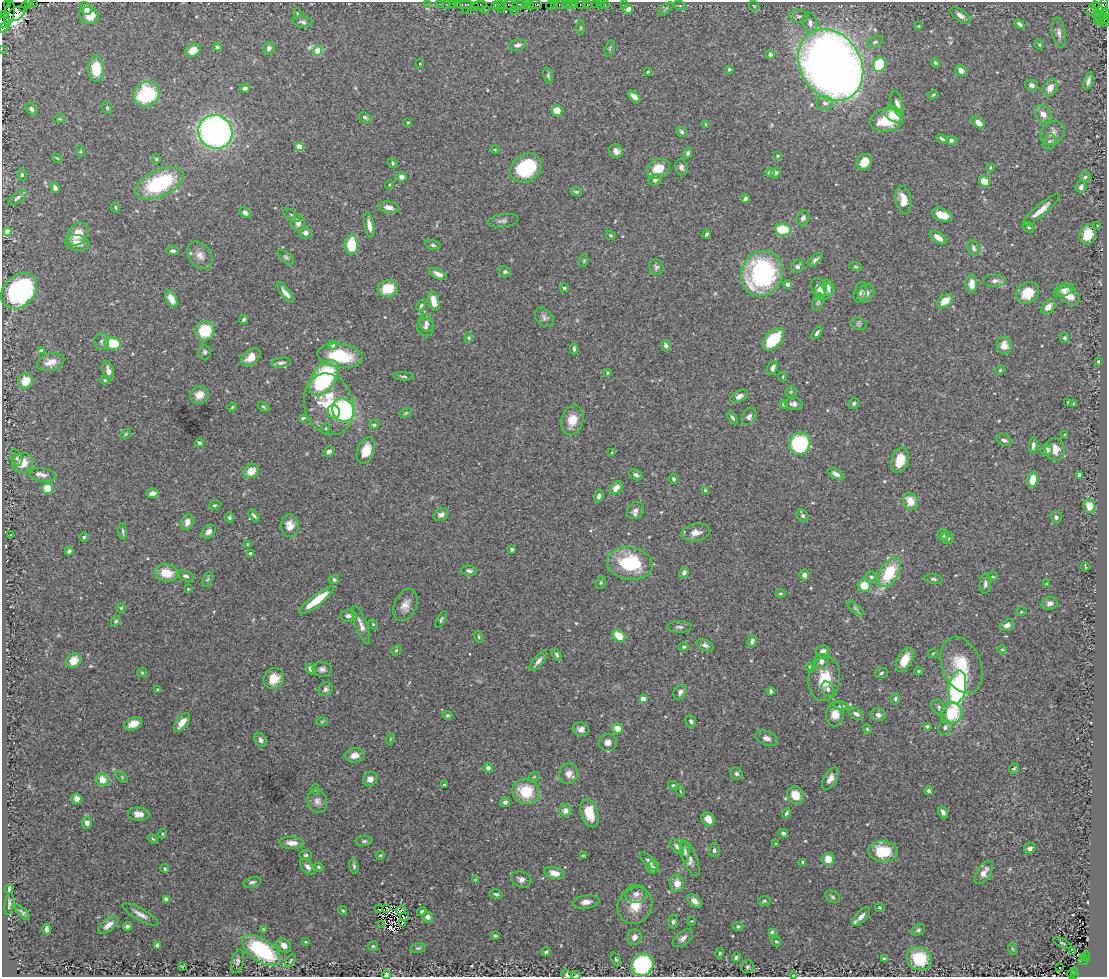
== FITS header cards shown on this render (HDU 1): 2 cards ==
NAXIS1  =                 1105
NAXIS2  =                  975

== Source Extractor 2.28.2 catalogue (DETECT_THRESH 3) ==
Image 1105 x 975 px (HDU 1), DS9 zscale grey, 1 PNG px = 1 image px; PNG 1109 x 979 px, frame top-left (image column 1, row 975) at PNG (2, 2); each listed source drawn as its Kron ellipse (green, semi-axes under 4 px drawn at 4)
Background 2.24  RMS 0.044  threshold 0.132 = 3 sigma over >= 5 px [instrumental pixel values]
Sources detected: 529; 3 with non-positive FLUX_AUTO (blend fragments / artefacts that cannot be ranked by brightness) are neither listed nor drawn; of the other 526, the 500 brightest by FLUX_AUTO listed and drawn (26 fainter detections omitted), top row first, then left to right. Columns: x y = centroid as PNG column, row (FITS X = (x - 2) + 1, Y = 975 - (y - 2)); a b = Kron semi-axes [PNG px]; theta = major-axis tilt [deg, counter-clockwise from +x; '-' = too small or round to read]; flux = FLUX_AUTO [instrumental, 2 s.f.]
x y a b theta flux
28 3 4 2 - 170
33 3 4 3 - 170
7 4 3 2 - 65
428 4 4 3 - 43
440 4 3 2 - 110
446 4 2 2 - 60
452 4 2 2 - 110
457 4 3 2 - 150
465 4 9 3 0 350
519 4 7 2 0 450
526 4 2 2 - 25
535 4 6 3 -9 360
554 4 3 2 - 130
568 4 5 2 - 190
571 4 3 2 - 110
575 4 2 2 - 110
581 4 5 3 - 210
587 4 2 2 - 30
596 4 3 3 - 200
600 4 2 2 - 28
605 4 4 3 - 140
480 5 7 4 1 230
495 5 4 2 - 210
500 5 6 4 7 540
511 5 7 4 -17 700
561 5 6 3 -9 400
624 5 3 2 - 16
550 6 4 3 - 220
680 6 6 4 -18 4.3
754 6 6 4 -46 3.9
24 7 5 2 - 180
474 7 3 2 - 110
530 7 3 3 - 110
86 8 7 5 -67 20
1098 8 7 4 -52 1000
501 9 2 2 - 370
628 9 4 4 - 77
665 9 8 4 41 5
465 10 2 2 - 26
485 10 2 2 - 90
1092 10 6 2 72 50
1102 10 13 4 72 1100
514 11 2 2 - 38
9 13 12 5 80 1700
297 13 5 4 - 4.1
1097 13 3 3 - 160
1105 13 4 3 - 380
16 14 9 6 33 1900
5 15 3 2 - 220
89 15 10 8 -29 51
960 15 11 6 -36 15
799 16 9 6 -10 11
1104 19 5 4 - 350
4 21 7 5 79 1000
1097 21 2 2 - 60
303 22 10 5 -9 9.3
810 23 10 7 -77 16
1106 23 3 2 - 83
1019 24 6 3 -45 7.8
919 26 4 3 - 2.6
4 27 6 2 47 180
581 28 7 3 90 3.6
1059 33 15 6 -81 15
875 42 8 5 23 7
518 45 8 5 13 11
1039 45 5 4 - 3.5
217 47 4 4 - 8.2
269 48 6 5 - 12
610 48 8 4 76 4.4
2 49 2 2 - 49
193 50 8 5 28 43
318 51 4 4 - 88
770 55 4 4 - 11
935 63 5 3 - 4.5
420 64 2 2 - 2.6
831 65 38 30 -58 3700
879 65 7 6 - 130
96 69 13 8 -89 68
729 69 4 3 - 4
961 71 6 5 - 17
648 72 4 3 - 2.9
548 75 8 5 -75 6.2
1088 81 9 4 74 10
1031 85 6 5 - 8.5
245 88 5 4 - 8.5
1050 88 9 7 58 25
146 94 13 12 - 210
933 95 5 3 - 3.8
634 97 7 4 -43 24
825 103 8 7 - 13
897 104 13 5 -74 15
107 108 6 4 -68 4.5
31 109 7 5 -55 6.5
557 111 5 5 - 54
894 114 10 7 -35 53
1043 114 10 7 -55 21
365 117 6 5 - 7.6
59 119 6 4 17 3.4
886 120 17 11 9 100
408 122 3 3 - 2.7
978 123 7 5 -41 15
706 124 4 4 - 2.8
215 132 17 16 - 1100
682 132 5 4 - 6.8
1052 133 13 10 42 21
942 139 6 3 -27 6.2
951 140 5 4 - 8.7
1050 142 8 6 60 8.8
299 147 4 4 - 85
495 150 4 4 - 2.8
80 151 5 3 - 2.7
616 151 7 6 - 12
688 153 5 4 - 7
777 155 3 3 - 2.9
57 158 5 3 - 2.8
156 159 5 4 - 3.5
864 162 8 7 - 42
393 163 5 4 - 4.1
681 167 8 6 -78 10
990 167 4 3 - 2.9
526 168 17 13 31 180
658 169 12 9 29 57
770 173 5 4 - 9.4
776 173 5 4 - 6.8
22 175 6 4 -77 4.5
402 177 5 4 - 15
1085 177 6 5 - 5.1
655 180 6 5 - 9.8
985 181 6 5 - 43
160 183 26 13 26 260
389 185 4 4 - 2.9
1081 187 6 5 - 9
55 188 5 4 - 8.9
576 192 6 3 -5 5.2
17 198 10 5 36 9.6
745 199 4 4 - 10
903 200 14 7 -78 35
115 207 5 3 - 3.7
389 207 11 5 -8 16
1041 210 23 5 41 31
245 213 6 4 -38 13
292 215 9 5 -33 7
942 215 11 6 -21 40
803 218 8 6 61 8.5
503 221 16 6 8 12
298 223 8 6 -76 19
369 225 13 4 -80 20
1098 226 3 2 - 3.2
1029 227 6 5 - 4.8
783 230 8 6 -5 100
7 232 4 4 - 30
305 233 6 5 - 13
78 234 12 9 51 48
707 234 4 3 - 5
1088 234 10 8 75 46
611 235 5 3 - 3.8
938 238 9 5 -37 27
77 243 12 8 -12 29
352 245 9 6 -90 100
433 245 7 4 -16 5.6
974 248 8 5 -68 8.1
173 251 6 4 -3 7.5
200 255 15 11 -53 27
286 257 10 5 -40 6.4
815 260 8 4 41 7.7
584 261 6 4 71 3.8
656 267 7 7 - 8
797 267 7 5 49 12
856 267 6 4 -17 4.2
505 272 6 5 - 6
438 274 9 5 -27 14
762 274 23 20 60 440
995 281 11 6 0 14
788 284 4 4 - 12
972 284 9 5 90 32
819 287 10 7 -67 18
828 287 8 5 -74 14
388 288 10 8 8 72
564 288 4 3 - 4.4
1064 290 11 6 22 16
19 291 20 15 45 460
824 291 10 8 33 25
860 292 10 6 74 9.5
285 293 13 4 -51 16
866 293 9 7 53 15
1028 293 12 10 37 68
1069 296 12 7 -32 43
171 299 9 5 -63 32
434 301 10 5 -74 38
945 301 9 5 38 35
818 302 9 5 74 6.5
421 305 6 4 61 5.1
1048 307 8 6 46 24
544 317 11 8 -48 11
244 319 4 3 - 5.8
426 323 9 6 -61 11
859 324 8 6 -12 5.9
426 327 9 8 - 11
205 331 10 9 - 94
817 333 7 4 55 7.2
469 338 5 3 - 3.1
1065 338 5 4 - 6.2
773 339 13 7 45 120
102 342 8 7 - 10
113 343 8 6 -10 92
332 345 4 4 - 15
666 346 6 4 -71 9.4
1004 346 9 7 -80 28
574 349 5 3 - 6.7
41 351 4 3 - 13
205 352 7 6 - 7.2
340 356 23 12 -7 140
251 357 11 7 38 33
51 362 14 8 16 29
1098 362 3 3 - 5.8
281 363 10 5 9 9.9
773 368 7 5 66 11
1000 370 5 4 - 3.3
108 371 10 5 -75 15
607 373 3 3 - 4.2
404 376 10 4 -4 5.9
783 377 5 3 - 2.8
324 378 20 11 57 310
105 380 4 4 - 3.5
25 381 8 7 - 49
791 392 6 5 - 3.9
199 395 9 8 - 29
739 396 9 5 31 17
1068 402 3 2 - 3.1
854 403 5 5 - 5.4
1074 403 4 3 - 3
329 404 31 24 -73 150
784 404 4 4 - 6.2
794 404 9 6 -5 15
232 407 5 3 - 3
263 407 6 3 -28 3.9
343 410 12 10 -52 380
334 412 7 6 - 25
406 413 6 4 28 3.9
749 416 9 6 57 11
303 418 4 2 - 5
732 418 7 4 -58 5.8
572 420 15 10 72 48
374 425 5 4 - 6
326 428 5 3 - 3
126 434 6 3 36 3
1065 435 4 3 - 3.3
1004 440 7 5 -25 9.3
199 443 4 4 - 5.5
800 444 11 10 - 300
1033 445 8 4 84 8.1
1055 449 11 9 -80 30
366 450 13 8 70 47
1047 450 6 5 - 14
329 451 6 5 - 11
612 453 4 3 - 3.2
16 457 8 5 -69 7.4
900 460 13 8 72 49
23 463 10 9 - 44
251 471 8 6 33 36
836 474 9 4 -29 10
42 475 13 6 -8 15
636 475 7 5 -30 8.4
1080 475 4 4 - 15
674 479 5 4 - 5.1
1033 480 7 5 79 70
616 488 7 5 50 25
47 489 5 5 - 72
705 490 4 4 - 3.1
153 493 6 4 10 25
599 496 6 4 74 9
910 501 9 7 -62 36
215 505 6 4 15 4.2
1089 506 7 6 - 42
635 511 9 7 43 14
441 515 8 6 25 12
254 516 7 3 -52 6.5
803 516 7 5 -44 7.1
1056 517 6 5 - 8.2
229 518 5 5 - 5.3
187 522 8 6 74 18
290 526 11 8 -84 34
123 531 8 3 -85 5.6
209 532 8 6 43 16
696 532 14 8 9 23
11 535 3 2 - 2.6
943 535 6 5 - 4.5
84 537 4 4 - 5.7
947 538 6 6 - 9
247 544 4 3 - 2.6
512 549 4 3 - 8.8
69 551 4 3 - 6.6
251 554 4 3 - 19
630 563 23 16 -9 180
1085 567 4 2 - 3.6
469 571 8 5 -5 9.9
166 573 12 8 -12 56
684 573 6 4 59 8.6
889 573 16 9 59 130
804 575 5 5 - 16
186 576 8 5 -20 9.2
871 577 6 5 - 5.8
993 577 5 4 - 3.6
207 579 8 4 68 5.3
933 579 9 4 -9 7
334 580 5 4 - 6.4
601 583 6 5 - 4.4
985 584 10 5 86 9.6
1046 584 4 3 - 2.7
864 585 6 6 - 48
188 589 3 2 - 2.6
781 594 5 4 - 4.1
316 600 22 5 37 79
1050 603 8 6 14 12
405 605 17 11 66 27
121 608 5 4 - 3.7
855 608 10 4 -40 6.6
1021 612 5 3 - 3
348 616 8 5 3 13
441 619 9 4 63 5.5
116 621 5 4 - 4.6
373 624 5 4 - 3.8
361 625 20 6 -70 21
1007 625 7 5 32 15
679 627 12 5 -1 8.8
619 636 7 5 -33 56
479 637 6 4 -74 3.9
752 641 6 4 71 10
705 645 9 5 -26 8.8
684 647 5 4 - 4.3
1002 649 4 3 - 2.6
396 650 5 4 - 3.8
823 651 7 5 26 16
933 653 5 3 - 2.7
557 655 6 4 -60 5.6
905 660 13 7 63 41
73 661 8 6 36 38
538 661 12 5 50 13
821 661 7 7 - 15
962 665 29 19 -69 100
810 667 5 4 - 6.3
311 669 6 4 -50 9.4
322 669 9 7 -7 11
918 671 4 4 - 3.5
142 672 5 3 - 2.8
881 673 7 5 20 5.2
274 678 11 9 52 49
824 679 22 16 84 83
957 687 17 8 80 520
326 689 7 6 - 9
828 689 8 6 -62 9.6
158 690 4 3 - 3.7
771 691 4 3 - 6.4
680 692 8 6 51 11
643 699 4 4 - 41
895 699 5 4 - 5.7
841 706 7 4 -4 7.8
939 708 9 6 -52 12
951 713 11 10 - 130
835 714 12 9 80 37
856 714 8 5 -29 11
448 715 5 3 - 4.2
878 715 7 6 - 13
322 721 6 4 3 3.6
691 721 6 5 - 6.8
182 722 11 5 52 28
133 724 10 6 22 23
927 726 3 3 - 4.5
945 727 7 6 - 9.3
617 728 6 5 - 28
581 729 8 6 -17 15
867 729 4 3 - 3.3
766 738 12 7 -21 15
390 739 6 3 71 2.8
261 740 7 5 -59 9.3
608 742 9 8 - 19
355 755 10 7 7 23
488 768 5 4 - 10
1014 769 5 4 - 5.1
569 774 10 9 - 21
736 774 6 5 - 7.2
122 777 7 4 -47 4.6
534 777 5 3 - 2.6
370 779 7 6 - 17
830 779 12 6 59 20
103 780 6 6 - 40
445 785 3 3 - 4.3
673 785 5 4 - 3.6
315 789 5 4 - 4.2
526 791 14 12 -20 110
680 791 5 3 - 2.7
929 791 4 4 - 8.3
795 795 9 8 - 46
77 799 5 5 - 20
317 801 12 9 -75 16
505 802 5 4 - 8.3
565 810 6 6 - 21
943 812 6 4 -63 14
590 813 14 8 -73 67
786 813 5 4 - 6.5
139 814 11 6 -4 19
708 819 7 6 - 36
87 823 6 5 - 9.8
783 833 5 4 - 5.3
163 834 5 3 - 3.1
153 839 5 3 - 3.5
364 841 8 5 6 5.9
292 843 12 6 -3 23
776 844 4 2 - 2.6
677 847 9 5 -51 10
1030 848 6 5 - 11
714 850 7 5 88 7.6
685 851 11 4 -87 9
883 851 14 10 -6 110
306 855 6 5 - 6.3
380 855 4 3 - 3.3
583 855 3 3 - 5.4
690 858 19 7 -68 20
828 859 6 6 - 44
649 861 11 5 -45 12
802 862 4 3 - 3.3
354 866 8 4 -78 5.8
308 867 9 5 -47 13
318 867 5 3 - 3.8
653 867 6 6 - 10
165 869 4 3 - 4.1
555 873 10 5 -15 27
984 873 13 7 57 27
521 879 10 7 -19 15
475 880 4 4 - 3.1
252 882 9 5 15 8
677 883 8 7 - 29
9 889 4 4 - 19
496 894 7 4 -14 5.3
636 894 11 9 6 18
833 897 8 5 -32 6.2
166 899 4 4 - 27
695 901 8 5 -44 19
764 901 6 5 - 5.2
586 902 13 6 7 17
9 904 11 3 81 6.3
635 905 19 16 60 65
880 907 5 4 - 3.5
387 908 3 2 - 5.2
378 909 3 2 - 4.4
401 910 5 2 - 5.6
343 911 4 3 - 3.9
422 911 5 4 - 5.3
22 912 9 4 -46 6.5
140 914 20 6 -30 19
404 917 4 2 - 3.7
428 917 5 5 - 16
861 917 12 5 45 18
692 921 4 3 - 2.7
673 922 7 4 89 6
403 923 3 2 - 3.2
382 924 2 2 - 3.5
108 925 12 6 39 20
127 926 4 3 - 8.2
738 926 5 4 - 6
47 929 5 3 - 9.7
263 929 4 4 - 2.7
918 930 7 5 30 6.4
772 933 4 4 - 38
495 936 3 3 - 3.6
634 937 8 7 - 19
683 938 12 6 39 15
776 941 5 4 - 5.5
306 942 3 2 - 2.8
1062 943 10 3 -25 3.8
157 945 4 4 - 11
284 945 8 6 -41 15
373 946 5 5 - 4
418 948 8 4 14 4.9
1013 949 6 4 -70 3.6
262 950 22 11 -34 270
546 952 4 3 - 4.9
1072 952 3 2 - 3.3
720 953 5 3 - 3.5
1087 955 3 2 - 360
736 957 5 3 - 6.3
1083 958 3 3 - 190
616 959 7 4 -65 4.9
884 959 4 3 - 6.8
919 959 12 11 - 130
1086 959 3 3 - 230
238 961 12 6 79 10
290 961 7 4 55 4.3
1083 961 5 3 - 340
642 965 12 10 46 350
183 966 4 2 - 3
747 967 6 6 - 7.8
1060 968 2 2 - 11
1074 971 3 2 - 450
1071 974 4 3 - 250
386 975 4 3 - 7.1
567 975 5 5 - 7.4
576 975 5 3 - 5.3
1074 975 3 2 - 350
794 976 4 2 - 15
At the frame edge (FLAGS 8, measured only in part): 13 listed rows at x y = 28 3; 33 3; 7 4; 1105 13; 1104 19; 4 21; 1106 23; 4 27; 2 49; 386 975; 567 975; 576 975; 794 976
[26 fainter detections neither listed nor drawn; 3 non-positive-flux detections neither listed nor drawn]